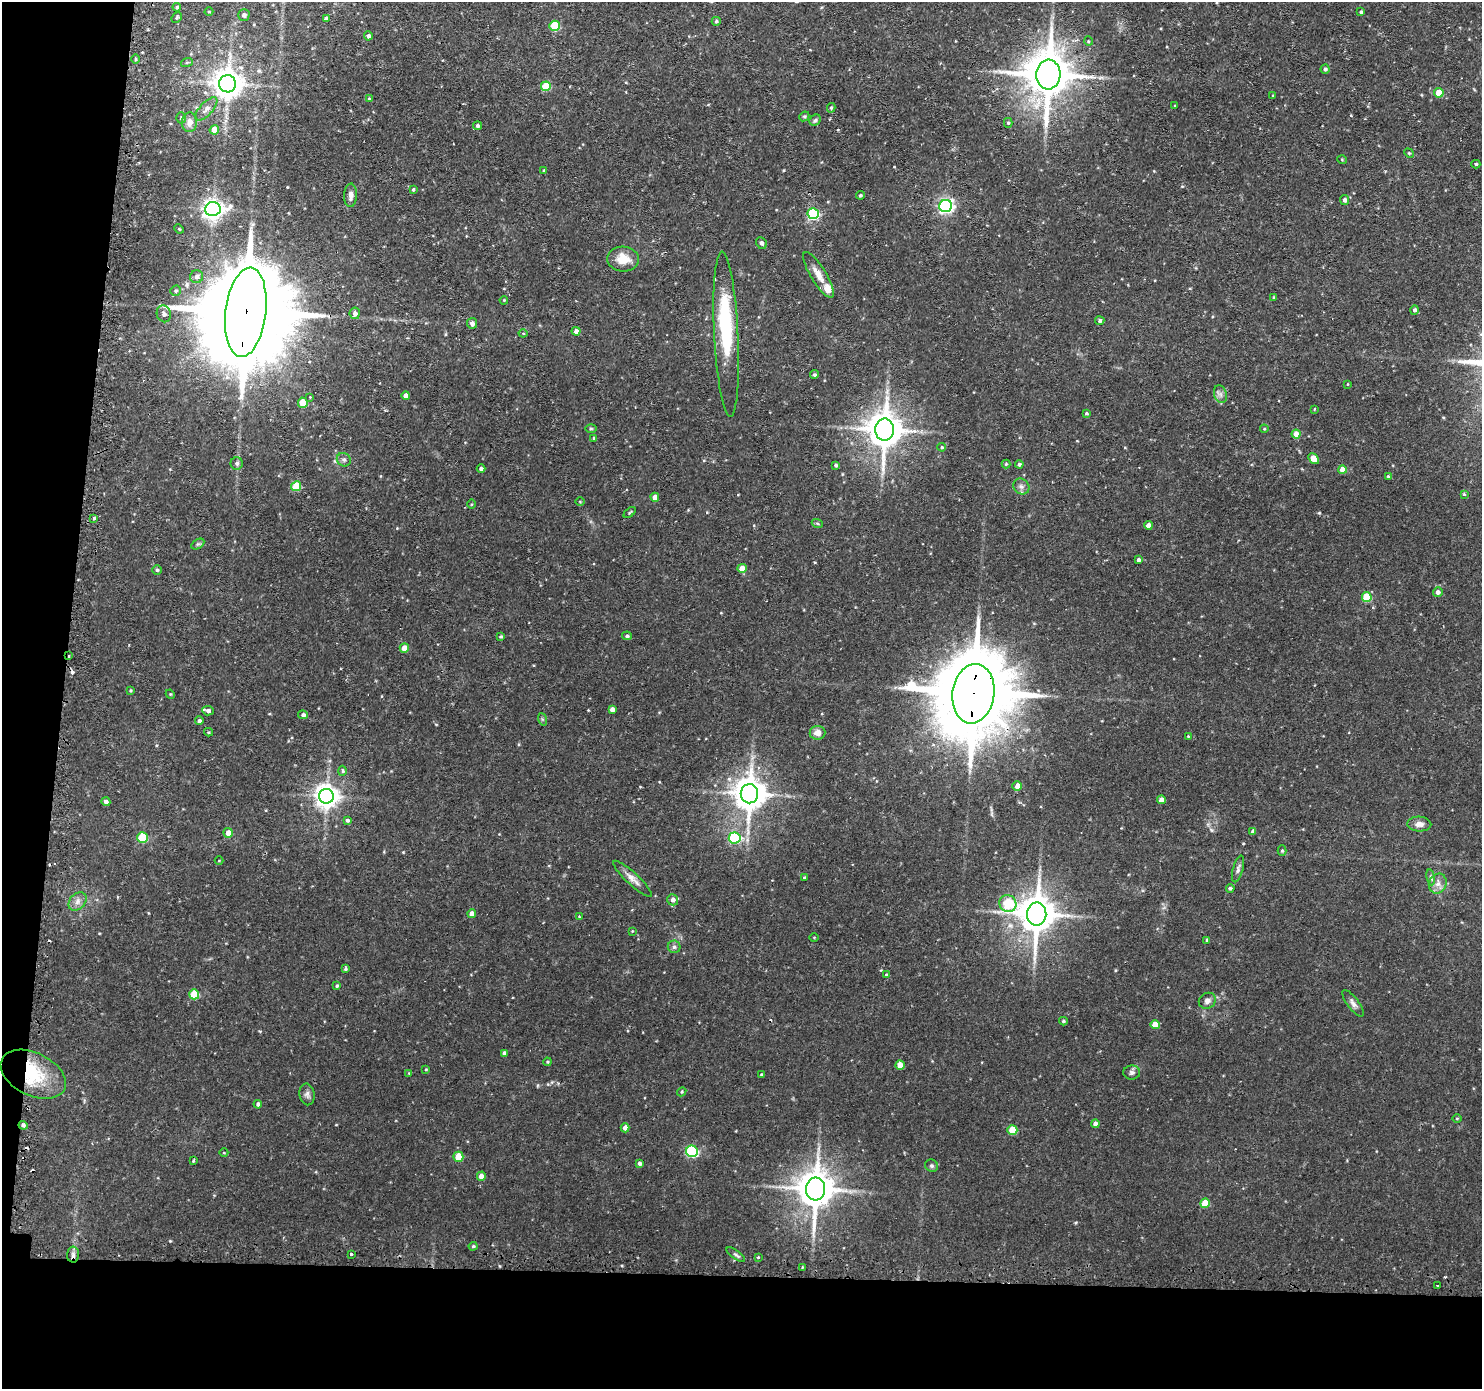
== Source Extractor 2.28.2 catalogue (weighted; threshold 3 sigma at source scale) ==
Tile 7 of 3 x 3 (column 1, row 3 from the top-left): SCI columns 21-1500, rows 129-1515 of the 4481 x 4515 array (HDU 1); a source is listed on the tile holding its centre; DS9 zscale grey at full resolution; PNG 1484 x 1391 px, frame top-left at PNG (2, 2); each listed source drawn as its Kron ellipse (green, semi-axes under 4 px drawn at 4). Shown black and unused: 12% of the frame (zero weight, under 2 of 3 exposures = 3% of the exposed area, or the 3 px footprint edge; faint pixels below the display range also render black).
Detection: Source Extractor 2.28.2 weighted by HDU 2 'WHT'; one run over the whole footprint, this tile lists its part. Background 0.0897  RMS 0.0071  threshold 0.032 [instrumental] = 3 sigma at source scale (4.5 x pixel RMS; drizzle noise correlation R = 1.50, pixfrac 1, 0.05/0.05 arcsec/px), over >= 5 px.
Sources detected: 195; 2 inside a brighter object's white glare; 10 cosmic-ray / hot-pixel residue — neither listed nor drawn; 2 inside a brighter listed object's ellipse — not listed separately; the other 181 listed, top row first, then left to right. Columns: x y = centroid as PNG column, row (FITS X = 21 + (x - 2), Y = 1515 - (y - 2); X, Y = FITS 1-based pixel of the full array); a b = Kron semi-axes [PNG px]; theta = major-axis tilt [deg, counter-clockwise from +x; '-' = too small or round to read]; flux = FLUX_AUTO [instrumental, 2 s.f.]
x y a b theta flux
177 7 4 4 - 1
209 12 4 3 - 0.63
1361 12 4 4 - 1.1
244 15 5 5 - 2.1
177 18 5 4 - 0.98
326 19 4 4 - 2.4
716 21 4 4 - 1.3
554 26 5 5 - 30
368 36 4 4 - 1.9
1088 41 5 3 - 0.6
135 59 5 3 - 0.8
187 62 6 4 19 0.9
1325 69 4 4 - 1.4
1048 74 15 12 87 3100
228 84 8 8 - 1000
546 86 5 5 - 27
1439 93 5 4 - 13
1273 96 3 3 - 0.91
369 98 3 3 - 1.2
1175 106 4 2 - 0.56
831 108 5 4 - 1
206 109 14 6 47 3.8
804 116 5 4 - 1
181 118 5 4 - 1
815 120 6 5 - 1.2
189 122 9 7 87 5.2
1008 123 5 4 - 0.87
477 126 4 4 - 1.6
214 130 5 4 - 9.2
1409 153 5 4 - 0.8
1342 160 5 3 - 0.56
1476 164 4 3 - 1.2
544 170 4 2 - 0.47
413 189 4 3 - 0.79
351 195 12 6 88 3.8
860 195 4 4 - 1.1
1344 200 5 4 - 1.9
946 206 6 6 - 180
213 209 8 7 - 440
813 214 5 5 - 79
179 229 5 4 - 0.8
761 243 6 5 - 1.7
623 259 16 12 -4 12
818 275 26 8 -58 7.8
197 277 6 6 - 2.7
176 291 5 5 - 1.2
1274 297 4 3 - 0.65
504 300 4 3 - 0.62
1414 310 4 4 - 1.5
246 312 45 20 83 22000
355 313 5 5 - 3.4
164 314 8 7 - 2.8
1100 321 4 4 - 1.8
472 323 5 5 - 2.6
576 331 4 4 - 4
523 333 4 4 - 0.66
726 334 82 12 -87 53
814 375 4 4 - 1.2
1348 384 4 2 - 0.47
1220 394 9 6 -72 2.6
406 396 4 4 - 3.8
310 397 3 3 - 0.79
303 403 5 5 - 16
1314 409 4 2 - 0.54
1086 413 3 3 - 0.9
591 429 6 4 0 0.88
1264 429 4 4 - 0.68
885 430 11 9 90 1700
1296 434 4 4 - 9.2
594 438 4 3 - 1.1
942 447 4 3 - 0.84
1313 459 6 4 -49 11
344 460 7 6 - 1.9
237 463 6 6 - 1.8
1006 464 4 4 - 0.85
1019 464 4 4 - 1.5
836 465 4 3 - 1.3
481 469 4 4 - 1.5
1342 469 4 4 - 8.3
1388 476 3 3 - 0.83
296 486 5 5 - 27
1021 486 8 7 - 2.6
1464 494 3 3 - 0.87
655 497 4 4 - 6.3
580 502 4 3 - 0.56
471 504 5 3 - 0.62
630 513 7 3 39 0.89
94 518 3 3 - 0.93
817 523 6 3 -19 0.98
1148 525 4 4 - 4.6
198 544 7 4 32 1.4
1138 560 3 3 - 1.9
742 568 5 4 - 8.7
157 570 4 4 - 1
1438 592 5 5 - 2.6
1367 597 5 5 - 26
501 636 3 3 - 0.96
627 636 5 4 - 1.4
404 648 4 4 - 11
69 656 3 2 - 1.4
130 690 4 3 - 0.75
170 694 5 3 - 0.61
973 694 30 21 82 11000
612 709 4 4 - 2.9
208 711 6 4 -6 2.3
303 715 5 4 - 1.6
542 719 6 4 -71 0.91
199 721 4 4 - 1.9
208 732 4 4 - 0.82
818 733 8 7 - 5.3
1188 736 3 3 - 0.63
342 771 5 4 - 2.1
1017 786 5 4 - 5
749 794 9 8 - 1400
326 796 7 7 - 600
1161 800 4 4 - 5
106 802 5 4 - 2.4
347 820 4 3 - 4.2
1419 824 12 7 -3 4.2
1253 831 4 4 - 2.5
228 833 5 5 - 5.6
143 837 5 5 - 37
735 838 6 5 - 67
1282 851 5 4 - 0.97
219 861 4 3 - 0.46
1238 869 14 5 74 2.2
1431 877 8 4 -81 1.4
804 878 3 3 - 1
632 879 25 6 -43 5.5
1438 884 10 8 64 4.4
1230 888 4 3 - 1.2
673 900 6 5 - 3.4
77 902 10 7 48 3.7
1008 903 9 8 - 37
472 914 4 4 - 4.8
1037 914 11 9 87 1800
579 917 3 3 - 0.53
632 931 3 3 - 0.48
814 937 5 3 - 0.64
1207 940 4 4 - 0.88
674 947 6 6 - 1.8
345 969 4 3 - 1.2
886 975 4 3 - 0.78
337 986 4 3 - 0.95
194 994 5 5 - 27
1207 1001 9 7 31 3
1353 1003 16 5 -53 3.1
1063 1021 4 3 - 1.2
1155 1025 5 4 - 8.3
504 1053 4 4 - 1.7
547 1062 4 4 - 0.74
900 1065 4 4 - 9.2
426 1069 4 3 - 0.62
409 1073 4 4 - 0.58
1132 1073 8 7 - 2.1
33 1074 35 21 -26 36
761 1074 3 3 - 0.54
682 1092 5 4 - 0.89
307 1094 11 7 -80 2.6
258 1104 4 4 - 2
1457 1118 5 3 - 0.67
1095 1124 4 4 - 3.1
23 1125 4 4 - 1.7
625 1128 4 4 - 3.5
1012 1130 5 5 - 20
692 1151 6 5 - 78
224 1153 4 3 - 0.47
458 1157 5 5 - 16
193 1161 4 3 - 0.81
639 1163 4 4 - 1.7
932 1166 7 6 - 1.4
481 1176 4 4 - 4.7
816 1189 11 9 87 1900
1205 1203 5 4 - 16
473 1246 4 4 - 1.1
351 1254 3 3 - 3.1
73 1255 8 6 89 2.5
736 1255 11 3 -37 1.5
759 1257 3 3 - 3
802 1268 3 2 - 0.89
1437 1285 3 2 - 0.93
Overlapping masked pixels (flux is a lower limit): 5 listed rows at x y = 246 312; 69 656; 973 694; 23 1125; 73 1255
Unlisted compact peaks at least as high as the median listed source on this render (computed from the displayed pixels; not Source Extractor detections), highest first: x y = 1319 513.